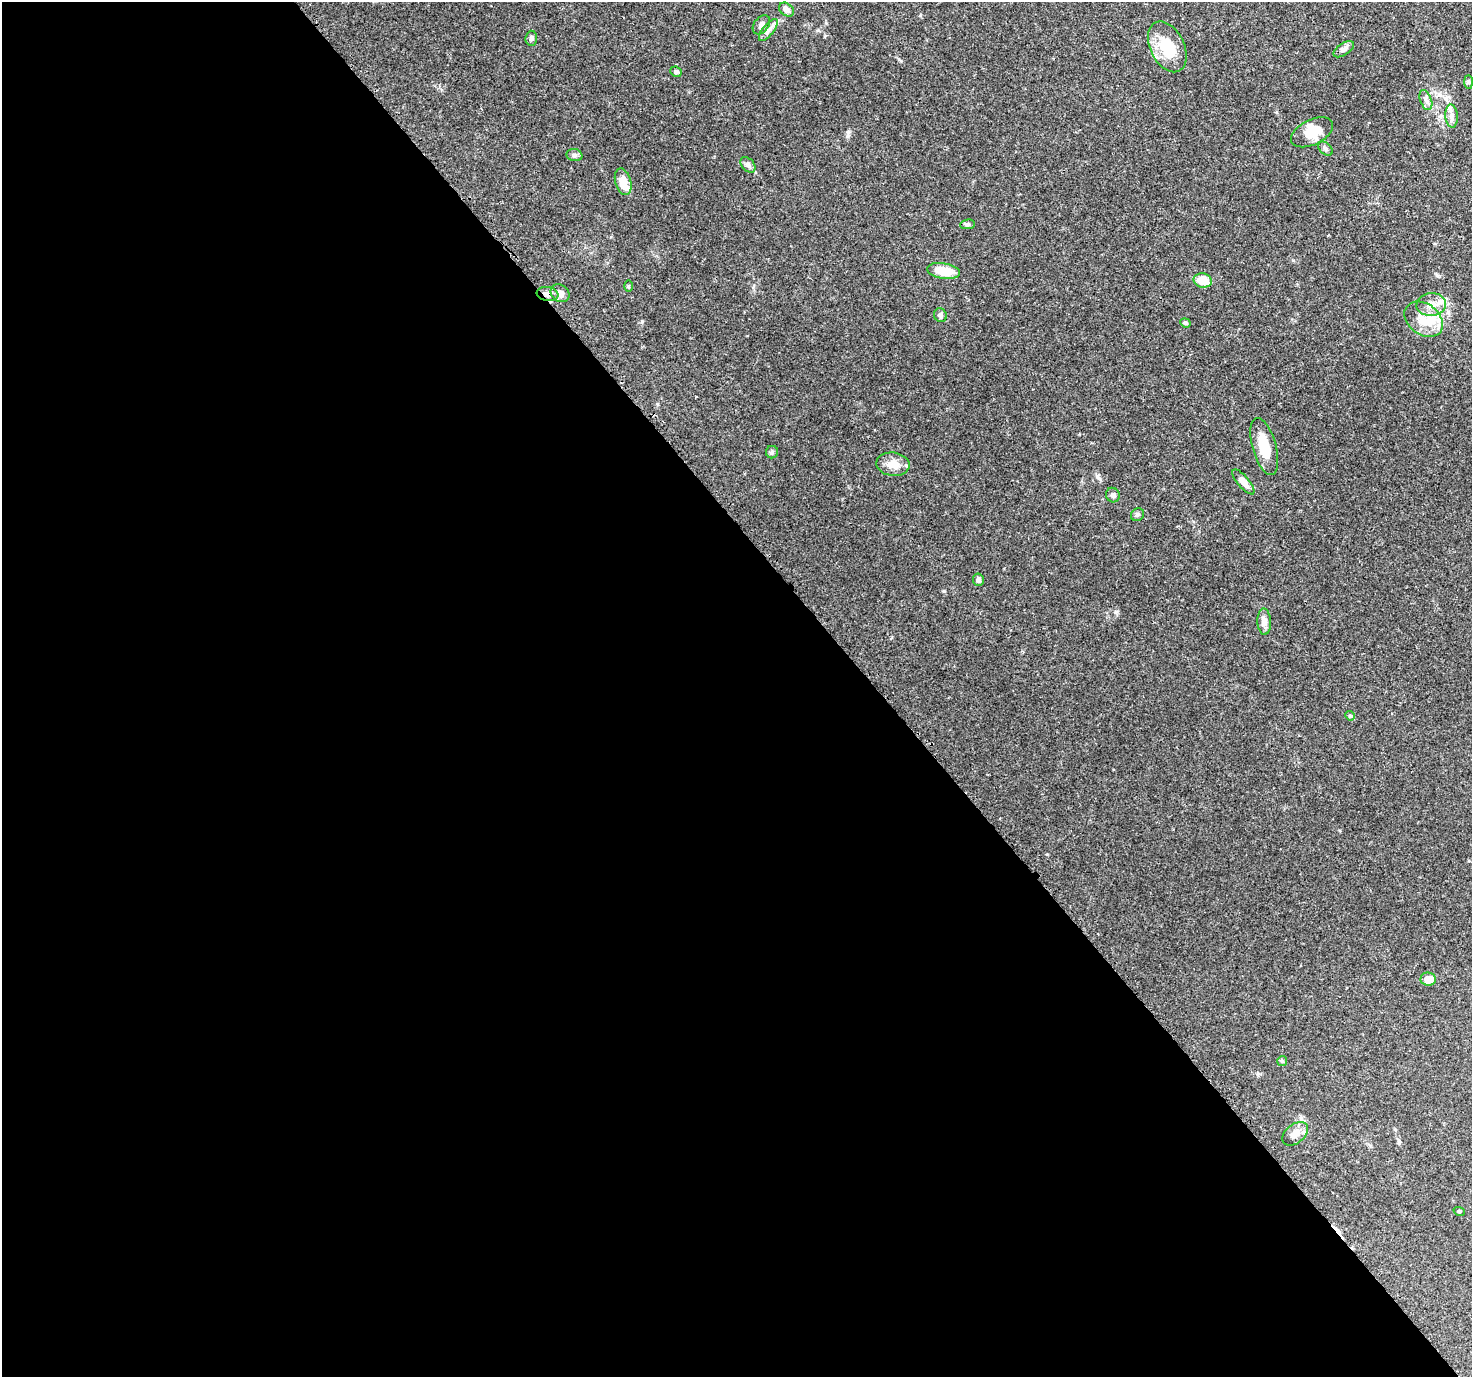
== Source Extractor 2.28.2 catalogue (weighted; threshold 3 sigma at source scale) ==
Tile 9 of 4 x 4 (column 1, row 3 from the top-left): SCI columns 118-1587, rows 1629-3003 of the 6116 x 6065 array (HDU 1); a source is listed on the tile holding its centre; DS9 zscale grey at full resolution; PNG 1474 x 1379 px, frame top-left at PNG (2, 2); each listed source drawn as its Kron ellipse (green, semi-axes under 4 px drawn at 4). Shown black and unused: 60% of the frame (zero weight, under 3 of 4 exposures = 9% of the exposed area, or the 3 px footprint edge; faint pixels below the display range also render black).
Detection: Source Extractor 2.28.2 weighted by HDU 2 'WHT'; one run over the whole footprint, this tile lists its part. Background 0.151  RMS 0.0043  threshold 0.0194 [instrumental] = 3 sigma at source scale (4.5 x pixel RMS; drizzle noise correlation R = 1.50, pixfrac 1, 0.0396/0.0396 arcsec/px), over >= 5 px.
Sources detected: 42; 1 inside a brighter object's white glare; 1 cosmic-ray / hot-pixel residue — neither listed nor drawn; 2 inside a brighter listed object's ellipse — not listed separately; the other 38 listed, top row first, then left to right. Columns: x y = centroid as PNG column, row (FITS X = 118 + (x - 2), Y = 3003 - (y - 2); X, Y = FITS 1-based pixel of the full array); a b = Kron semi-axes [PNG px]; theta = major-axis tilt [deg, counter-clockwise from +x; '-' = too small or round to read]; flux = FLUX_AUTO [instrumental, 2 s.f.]
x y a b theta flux
786 10 8 6 -39 2.5
761 25 11 7 52 1.7
768 30 13 5 51 2
531 38 7 6 - 1.1
1167 47 27 17 -64 13
1344 49 11 6 34 1.6
676 72 6 5 - 0.82
1468 82 7 4 -90 0.75
1426 100 10 5 -70 1.5
1451 116 11 6 -85 2.1
1312 132 22 12 26 8.3
1325 149 8 5 -40 1.1
574 155 8 6 -15 1.1
748 165 9 6 -47 1.5
623 182 14 8 -75 6.6
968 224 7 5 6 0.84
944 271 16 8 -9 8
1203 281 9 7 -11 7.5
628 286 5 3 - 0.45
560 293 10 8 -33 2.8
547 294 11 7 -8 2.5
1431 305 15 11 5 4.6
940 315 7 6 - 1.2
1424 319 21 15 -38 8.5
1185 323 5 4 - 0.61
1264 447 29 11 -74 9.8
772 452 6 6 - 0.82
893 464 17 11 -8 4.8
1243 482 15 5 -50 3
1113 495 7 7 - 1.3
1137 515 7 6 - 0.97
978 580 6 5 - 1.6
1264 622 13 6 -86 2.1
1350 716 5 4 - 0.56
1428 979 7 6 - 4
1282 1061 5 5 - 0.63
1295 1134 14 9 39 3.7
1459 1211 6 3 -19 0.43
Overlapping masked pixels (flux is a lower limit): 1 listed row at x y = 547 294
Unlisted compact peaks at least as high as the median listed source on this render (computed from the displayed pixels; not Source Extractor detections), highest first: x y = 642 321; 1097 476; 944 591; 1438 276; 848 132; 1116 612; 1293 260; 1047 854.